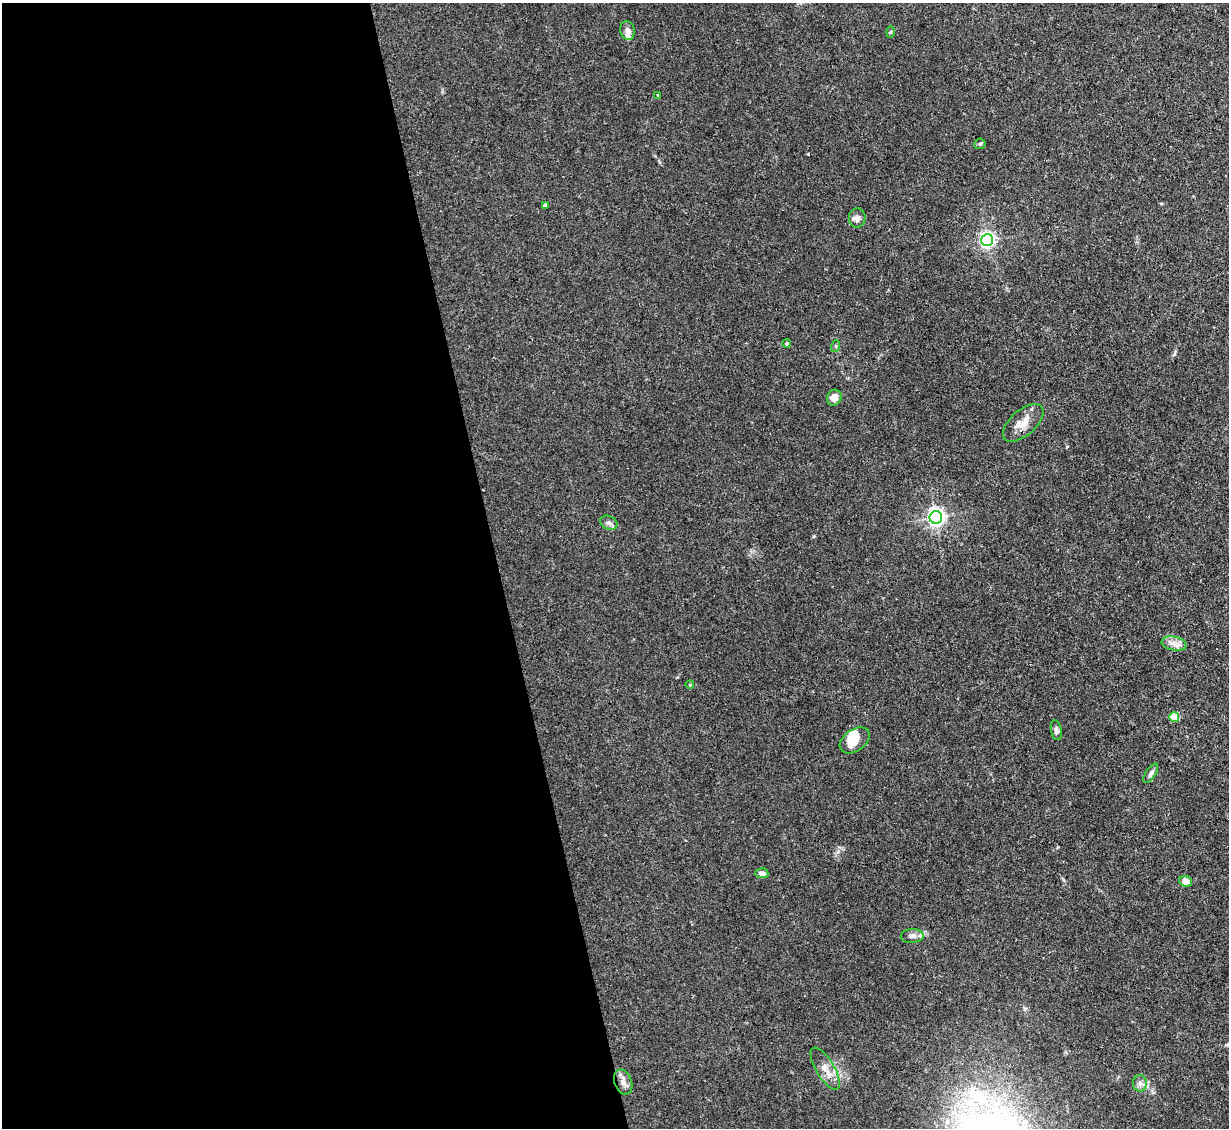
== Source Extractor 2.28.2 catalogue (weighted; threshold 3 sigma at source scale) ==
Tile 9 of 4 x 4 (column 1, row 3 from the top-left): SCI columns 1-1227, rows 1374-2499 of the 4909 x 4883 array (HDU 1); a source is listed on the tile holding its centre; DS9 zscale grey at full resolution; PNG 1231 x 1130 px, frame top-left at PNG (2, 3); each listed source drawn as its Kron ellipse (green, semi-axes under 4 px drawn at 4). Shown black and unused: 40% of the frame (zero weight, under 3 of 4 exposures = <1% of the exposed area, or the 3 px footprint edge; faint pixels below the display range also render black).
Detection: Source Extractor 2.28.2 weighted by HDU 2 'WHT'; one run over the whole footprint, this tile lists its part. Background 0.0346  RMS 0.003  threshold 0.0135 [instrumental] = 3 sigma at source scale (4.5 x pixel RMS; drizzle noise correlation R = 1.50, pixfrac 1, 0.05/0.05 arcsec/px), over >= 5 px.
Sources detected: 28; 1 inside a brighter object's white glare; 1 cosmic-ray / hot-pixel residue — neither listed nor drawn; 1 inside a brighter listed object's ellipse — not listed separately; the other 25 listed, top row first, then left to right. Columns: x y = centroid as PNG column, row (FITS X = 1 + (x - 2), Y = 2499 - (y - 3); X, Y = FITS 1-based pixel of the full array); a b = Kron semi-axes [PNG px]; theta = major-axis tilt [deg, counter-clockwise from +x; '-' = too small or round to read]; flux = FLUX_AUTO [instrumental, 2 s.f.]
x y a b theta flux
627 31 10 7 -77 1.3
890 32 6 4 88 0.34
658 95 3 3 - 0.22
980 144 6 5 - 0.43
545 205 4 3 - 0.99
857 218 10 8 82 1.3
987 240 6 6 - 78
787 343 4 4 - 0.53
836 346 6 4 72 0.37
834 398 8 7 - 2.2
1023 423 24 12 41 4
936 517 6 6 - 110
609 523 9 6 -27 1
1174 643 12 7 -11 1.8
690 685 4 3 - 0.23
1174 717 5 5 - 11
1056 730 10 5 -79 0.81
855 740 17 10 35 3.8
1151 773 11 5 57 0.88
762 873 6 5 - 1.4
1186 881 6 5 - 2.9
912 936 11 7 4 1.3
825 1069 24 9 -59 3.2
623 1082 13 8 -69 2.1
1140 1083 8 7 - 1.2